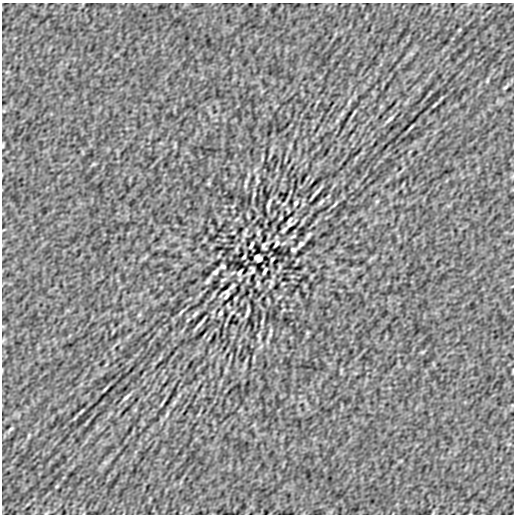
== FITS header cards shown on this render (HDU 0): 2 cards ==
NAXIS1  =                  512
NAXIS2  =                  512

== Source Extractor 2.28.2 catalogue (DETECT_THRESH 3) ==
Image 512 x 512 px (HDU 0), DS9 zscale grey, 1 PNG px = 1 image px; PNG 516 x 516 px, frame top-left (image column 1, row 512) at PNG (2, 3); no overlay
Background 4.66e-08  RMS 3.5e-06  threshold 1.06e-05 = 3 sigma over >= 5 px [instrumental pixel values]
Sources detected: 61; all 61 listed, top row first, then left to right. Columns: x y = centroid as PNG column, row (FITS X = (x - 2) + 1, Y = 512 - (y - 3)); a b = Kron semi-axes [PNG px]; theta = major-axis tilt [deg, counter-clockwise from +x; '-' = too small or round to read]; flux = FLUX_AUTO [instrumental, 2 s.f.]
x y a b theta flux
459 30 6 3 71 2.4e-04
487 81 6 4 72 2.8e-04
505 87 9 3 34 3.9e-04
349 101 10 3 69 3.9e-04
435 105 11 3 45 3.9e-04
390 119 10 3 40 5.3e-04
257 181 8 4 -82 3.4e-04
245 186 6 4 72 3.1e-04
316 192 23 3 47 7.2e-04
377 201 6 4 19 2.6e-04
321 202 11 4 45 5.0e-04
296 203 4 3 - 3.8e-04
269 204 9 2 69 5.5e-04
284 204 6 3 20 2.2e-04
281 218 7 3 71 2.3e-04
290 220 10 3 62 3.6e-04
284 230 9 4 45 4.3e-04
233 233 5 3 - 1.8e-04
258 233 6 3 81 3.4e-04
245 234 7 4 -89 4.4e-04
309 235 9 4 53 4.6e-04
293 236 7 3 22 2.7e-04
276 243 6 3 62 4.4e-04
301 244 6 3 46 5.6e-04
251 245 7 2 64 5.0e-04
264 246 6 4 74 4.4e-04
236 249 7 4 71 3.2e-04
293 250 5 3 - 4.3e-04
244 257 4 3 - 2.7e-04
256 257 5 3 - 5.5e-04
260 259 5 4 - 5.2e-04
272 259 4 3 - 2.7e-04
223 266 5 3 - 4.3e-04
280 267 7 4 71 3.2e-04
252 270 6 4 74 4.4e-04
265 271 7 2 64 5.0e-04
215 272 6 3 46 5.6e-04
240 273 6 3 62 4.4e-04
223 280 7 3 22 2.7e-04
207 281 9 4 53 4.5e-04
271 282 7 4 -89 4.4e-04
258 283 6 3 81 3.4e-04
283 283 5 3 - 1.8e-04
232 286 8 4 45 4.1e-04
226 296 7 3 60 3.6e-04
232 312 6 3 20 2.2e-04
247 312 9 2 69 5.5e-04
220 313 4 3 - 3.8e-04
195 314 11 4 45 5.0e-04
139 315 6 4 19 2.6e-04
262 322 8 3 85 3.0e-04
200 324 23 3 47 7.3e-04
271 330 6 4 72 3.1e-04
259 335 8 4 -82 3.5e-04
126 397 10 3 40 5.2e-04
162 404 11 2 55 3.3e-04
81 411 11 3 45 3.8e-04
167 415 10 3 69 3.9e-04
11 429 9 3 34 3.9e-04
29 435 6 4 72 2.8e-04
57 486 6 3 71 2.4e-04